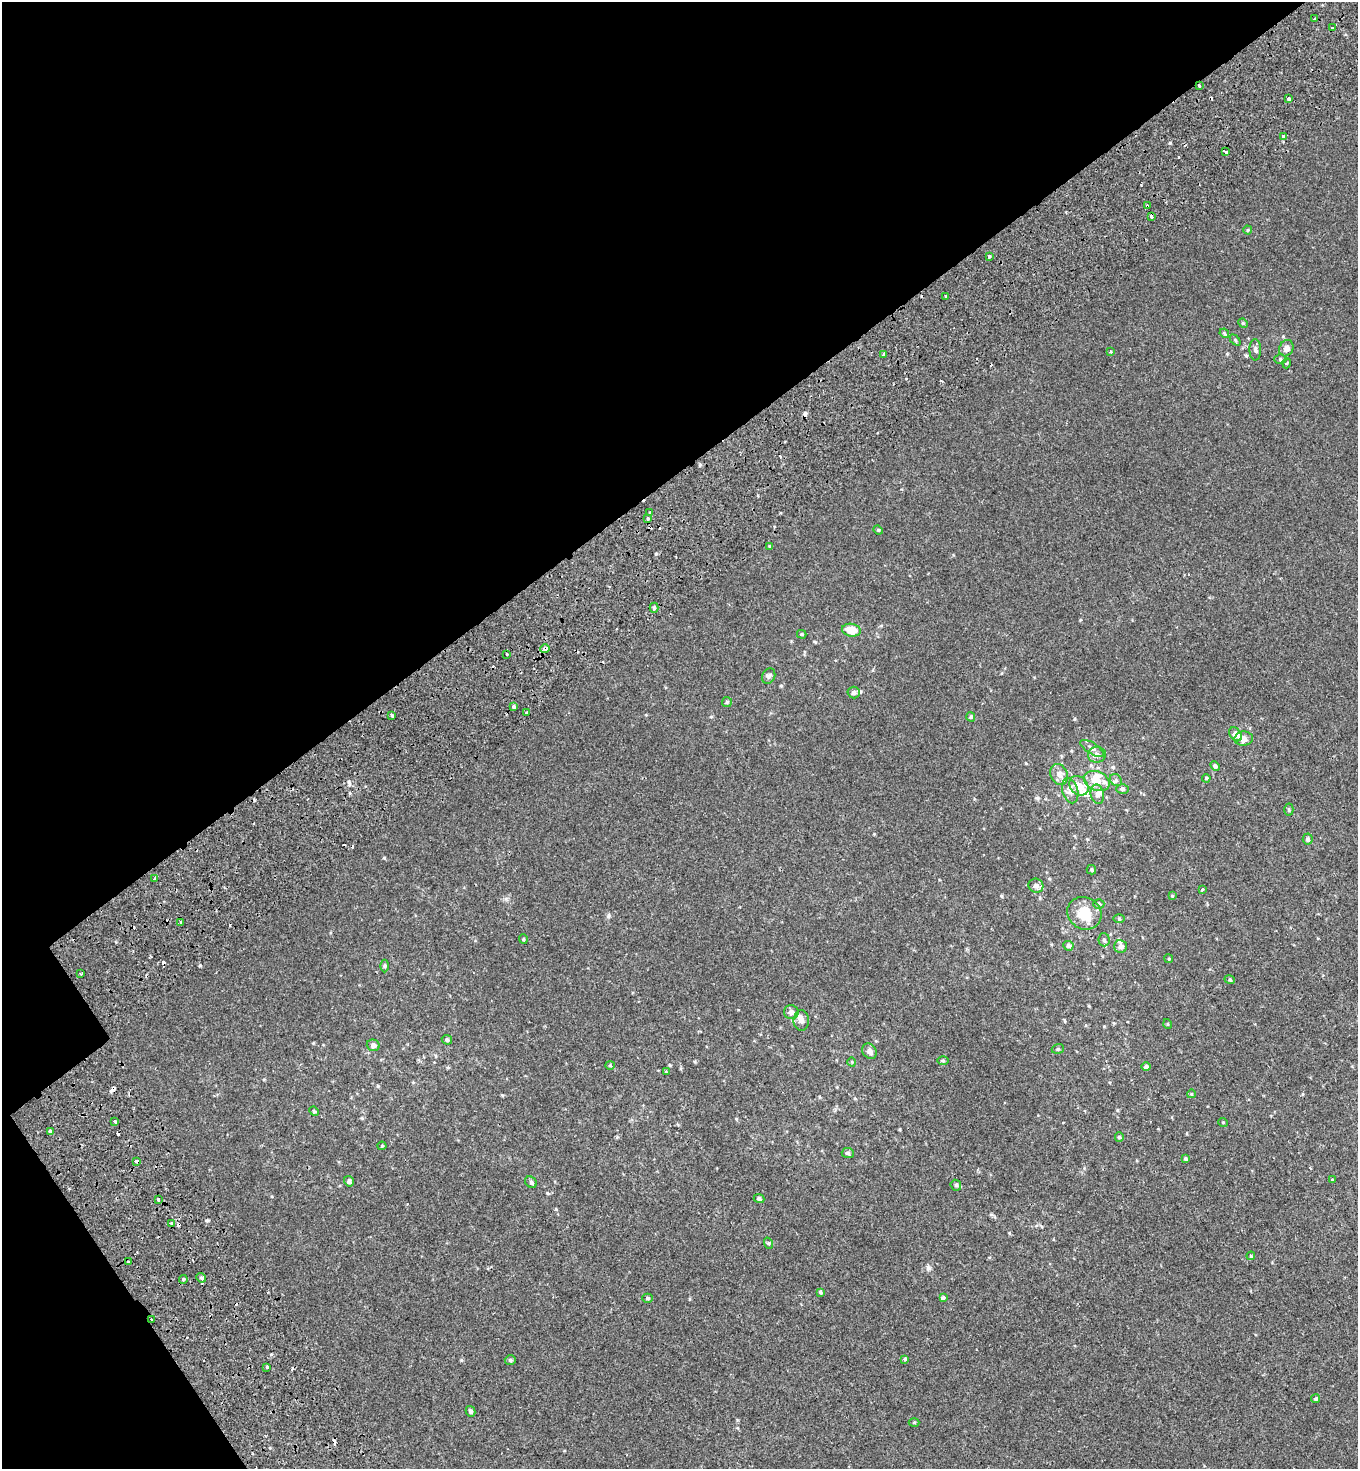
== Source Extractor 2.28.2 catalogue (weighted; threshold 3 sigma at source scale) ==
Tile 5 of 4 x 4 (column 1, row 2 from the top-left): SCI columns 364-1719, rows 3178-4644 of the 6216 x 6288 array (HDU 1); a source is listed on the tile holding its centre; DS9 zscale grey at full resolution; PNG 1360 x 1471 px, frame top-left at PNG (2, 2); each listed source drawn as its Kron ellipse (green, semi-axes under 4 px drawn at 4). Shown black and unused: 35% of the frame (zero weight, under 2 of 3 exposures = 11% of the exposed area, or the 3 px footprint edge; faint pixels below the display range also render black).
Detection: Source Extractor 2.28.2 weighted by HDU 2 'WHT'; one run over the whole footprint, this tile lists its part. Background 2.39e-04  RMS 0.0033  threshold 0.015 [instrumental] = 3 sigma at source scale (4.5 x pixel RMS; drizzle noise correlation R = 1.50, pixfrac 1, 0.0396/0.0396 arcsec/px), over >= 5 px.
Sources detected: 144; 26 cosmic-ray / hot-pixel residue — neither listed nor drawn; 6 inside a brighter listed object's ellipse — not listed separately; the other 112 listed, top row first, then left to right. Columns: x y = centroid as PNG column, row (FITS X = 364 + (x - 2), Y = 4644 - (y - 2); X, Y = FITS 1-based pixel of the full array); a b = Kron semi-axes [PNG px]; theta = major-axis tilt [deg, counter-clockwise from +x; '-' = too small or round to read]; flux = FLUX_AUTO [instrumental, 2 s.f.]
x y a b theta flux
1314 18 3 2 - 0.4
1332 28 3 3 - 0.5
1199 86 3 3 - 0.83
1288 99 3 3 - 0.71
1283 136 3 3 - 0.65
1226 152 3 2 - 0.76
1147 206 3 3 - 0.72
1151 216 3 3 - 3.7
1248 230 4 4 - 0.35
989 256 3 3 - 1.2
945 296 3 2 - 0.82
1243 323 5 4 - 0.37
1224 333 5 3 - 0.31
1235 340 6 4 -46 0.4
1286 348 8 7 - 1.9
1255 350 10 6 -89 0.86
1110 352 3 2 - 0.48
884 354 3 3 - 3.2
1280 359 6 5 - 0.55
1287 363 5 3 - 0.27
650 513 3 3 - 0.76
648 519 3 3 - 1.6
878 530 5 4 - 0.35
770 546 4 3 - 0.31
654 608 5 4 - 0.57
851 630 9 6 -9 4.5
802 634 4 3 - 0.42
545 648 5 4 - 1
507 654 3 3 - 1.3
769 676 8 6 66 0.73
854 692 6 5 - 0.99
727 702 5 5 - 0.48
514 706 3 3 - 5.9
527 713 3 3 - 0.65
392 715 4 3 - 1.7
971 717 5 4 - 0.49
1236 734 8 5 -53 2.4
1244 739 9 7 4 2
1092 748 13 5 -33 1.2
1097 755 9 8 - 1.6
1215 766 5 4 - 0.74
1059 774 11 8 -67 1.9
1206 778 4 3 - 0.32
1116 780 6 5 - 0.65
1097 781 13 9 -23 3.9
1079 786 11 8 -47 3.6
1123 789 6 5 - 0.66
1070 791 13 8 -75 2
1097 794 10 6 -77 1.4
1289 810 6 4 -88 0.45
1308 839 5 5 - 0.7
1091 870 5 4 - 0.49
155 878 4 3 - 2.5
1036 886 7 7 - 1.3
1202 889 3 3 - 0.63
1172 896 4 4 - 0.28
1099 904 5 4 - 0.5
1084 913 18 15 -35 7
1119 919 6 4 -1 0.39
181 922 3 3 - 2.1
523 939 5 4 - 0.34
1104 940 6 5 - 0.74
1068 946 5 4 - 0.82
1120 946 6 6 - 0.96
1169 959 4 3 - 0.3
385 966 6 4 90 0.45
81 974 3 2 - 0.3
1230 980 5 3 - 0.37
791 1012 7 7 - 1.3
801 1021 10 7 -89 1.3
1168 1024 5 3 - 0.25
447 1040 5 4 - 0.63
373 1045 6 5 - 0.92
1058 1049 6 5 - 0.5
869 1051 8 7 - 1.5
943 1061 6 4 -1 0.34
852 1062 4 3 - 0.23
610 1065 4 4 - 0.34
1146 1067 4 4 - 0.79
666 1072 4 4 - 0.27
1191 1094 4 3 - 0.24
314 1111 5 4 - 0.44
115 1121 4 3 - 1.9
1223 1122 5 3 - 0.25
50 1131 4 3 - 1.3
1119 1137 4 4 - 0.35
382 1146 4 4 - 0.31
848 1153 6 5 - 0.54
1185 1158 4 4 - 0.5
136 1161 4 3 - 4.5
1333 1180 3 3 - 4.4
349 1181 5 5 - 0.89
531 1182 6 5 - 0.52
956 1185 6 5 - 0.5
759 1199 5 4 - 0.77
158 1200 3 3 - 1.4
172 1223 3 3 - 0.77
768 1243 6 3 -71 0.35
1251 1256 4 4 - 0.33
129 1262 3 3 - 2
201 1278 5 4 - 0.48
183 1279 4 3 - 0.43
820 1292 4 4 - 0.46
943 1297 4 3 - 0.86
648 1298 5 4 - 0.49
151 1319 3 3 - 23
905 1359 3 3 - 1.1
510 1360 5 5 - 0.57
267 1367 3 3 - 2.8
1316 1398 5 4 - 0.55
470 1411 5 4 - 0.75
914 1422 5 3 - 0.29
Overlapping masked pixels (flux is a lower limit): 6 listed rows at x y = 1199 86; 1147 206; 1151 216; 545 648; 136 1161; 151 1319
Unlisted compact peaks at least as high as the median listed source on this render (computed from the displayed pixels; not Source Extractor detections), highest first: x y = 384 858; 1170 143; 928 1268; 200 965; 349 782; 608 916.